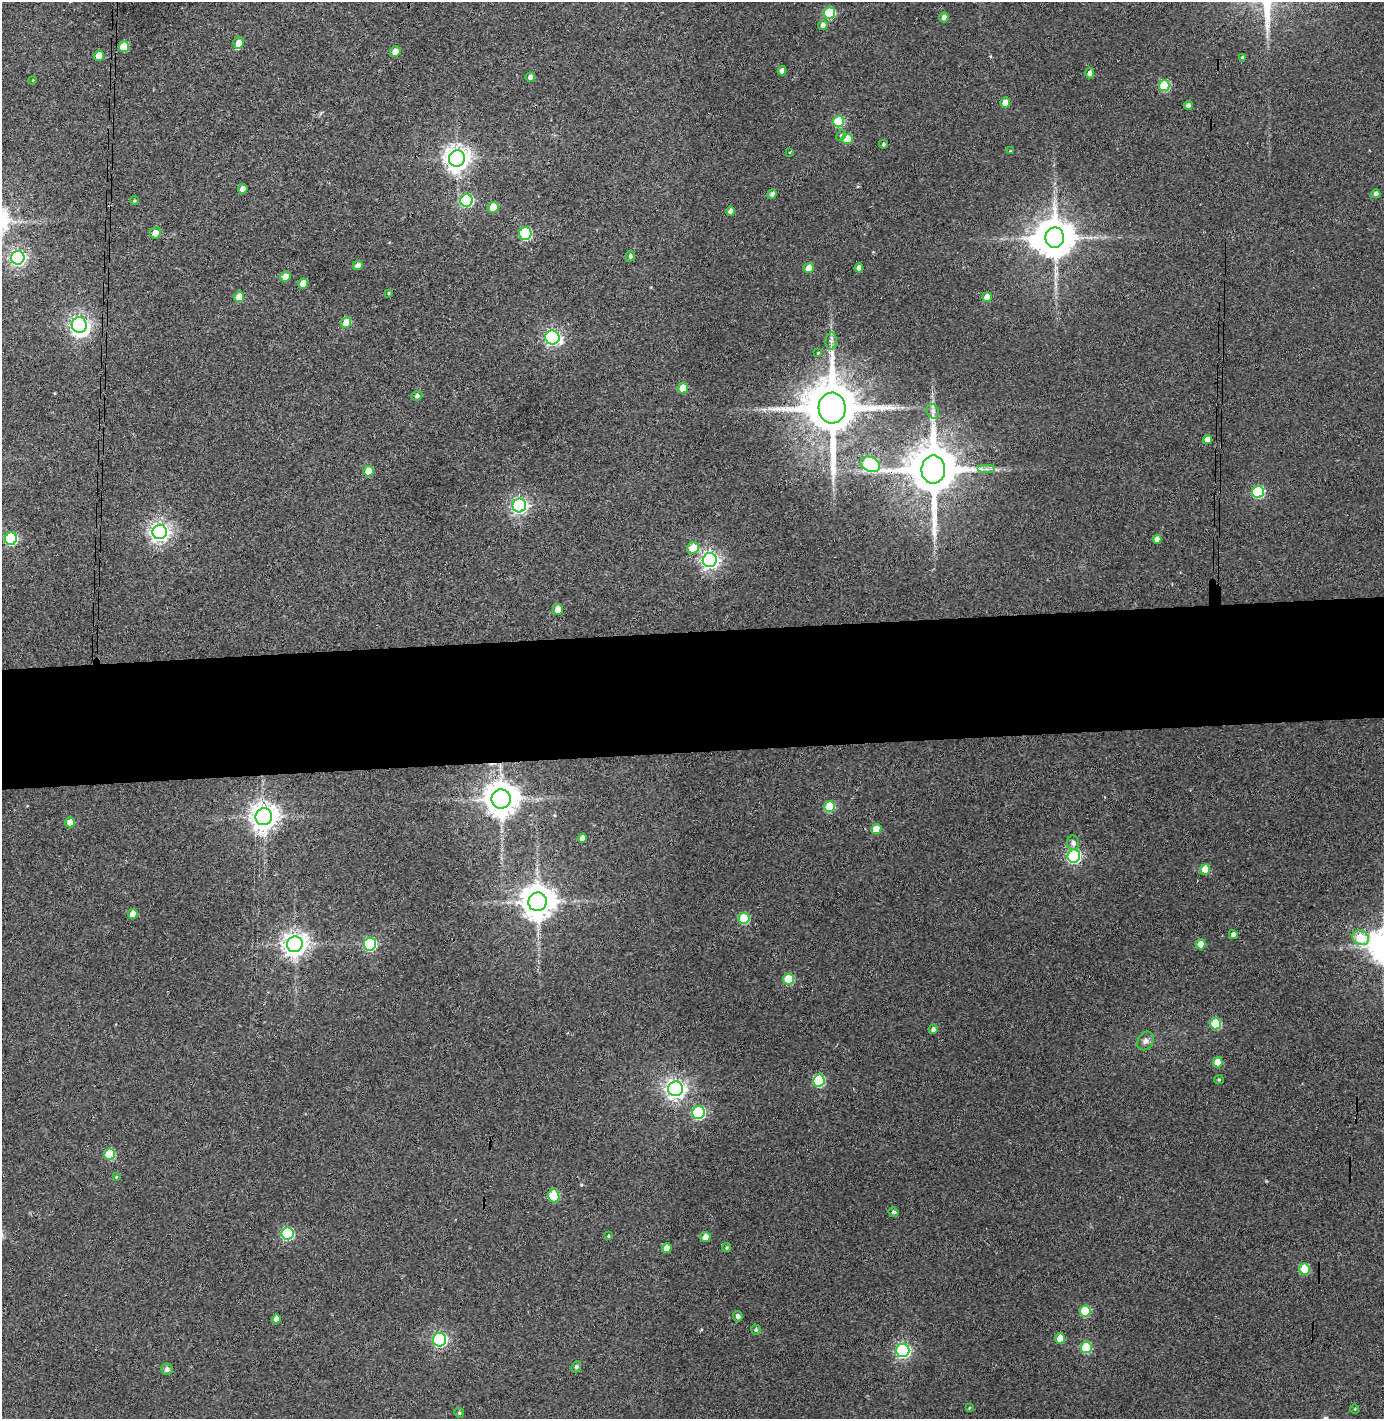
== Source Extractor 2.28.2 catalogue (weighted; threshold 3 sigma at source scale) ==
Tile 5 of 3 x 3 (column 2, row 2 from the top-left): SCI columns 1454-2835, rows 1475-2891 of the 4290 x 4366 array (HDU 1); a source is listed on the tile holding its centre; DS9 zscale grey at full resolution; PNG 1386 x 1421 px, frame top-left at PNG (2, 2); each listed source drawn as its Kron ellipse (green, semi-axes under 4 px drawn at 4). Shown black and unused: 9% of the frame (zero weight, under 3 of 4 exposures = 6% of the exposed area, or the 3 px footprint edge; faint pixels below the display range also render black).
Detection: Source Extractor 2.28.2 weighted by HDU 2 'WHT'; one run over the whole footprint, this tile lists its part. Background 0.0861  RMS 0.006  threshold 0.0271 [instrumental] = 3 sigma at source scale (4.5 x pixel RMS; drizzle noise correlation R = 1.50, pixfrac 1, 0.05/0.05 arcsec/px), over >= 5 px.
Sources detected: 116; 2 inside a brighter object's white glare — neither listed nor drawn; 1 inside a brighter listed object's ellipse — not listed separately; the other 113 listed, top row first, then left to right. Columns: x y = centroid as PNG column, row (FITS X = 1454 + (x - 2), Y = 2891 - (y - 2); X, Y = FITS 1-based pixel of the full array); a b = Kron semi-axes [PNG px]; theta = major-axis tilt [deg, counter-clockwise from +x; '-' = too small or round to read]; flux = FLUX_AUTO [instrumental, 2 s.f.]
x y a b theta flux
829 13 6 5 - 35
944 17 5 4 - 2.8
823 25 5 4 - 2.2
238 43 6 5 - 4.2
124 47 5 5 - 17
395 52 5 5 - 5
99 55 5 5 - 6.4
1242 57 4 3 - 0.93
782 71 4 4 - 3.1
1090 73 5 4 - 2.4
530 77 4 4 - 2.7
33 80 4 3 - 0.51
1164 86 5 5 - 33
1005 103 5 5 - 6.8
1188 105 4 4 - 1.8
839 121 6 5 - 34
841 136 6 4 63 0.9
847 139 5 5 - 12
883 144 4 4 - 1.1
1010 151 4 4 - 0.5
790 152 3 2 - 0.7
457 158 8 8 - 570
243 189 5 4 - 3.5
772 194 5 4 - 1.7
1376 194 4 4 - 1.9
467 200 6 6 - 60
134 201 4 4 - 0.71
493 207 5 5 - 12
731 211 4 4 - 3.7
155 233 6 5 - 4.5
525 233 6 6 - 60
1055 238 10 9 - 1800
630 256 5 5 - 1.6
18 258 7 6 - 160
358 265 5 5 - 3
809 268 5 5 - 8.6
859 268 4 4 - 4.2
286 277 5 5 - 6.3
303 283 5 4 - 7.9
389 293 4 4 - 0.77
239 297 5 5 - 8.5
987 297 5 4 - 7.2
346 322 5 5 - 11
79 325 8 7 - 250
552 337 7 7 - 180
831 341 8 5 86 1.9
818 353 4 3 - 0.48
683 388 5 5 - 11
417 396 5 4 - 1.6
832 408 15 13 -87 4600
933 411 8 6 -69 1.8
1207 440 4 4 - 4.5
870 464 10 7 -23 83
986 469 9 4 0 2.1
933 470 14 11 90 3800
368 471 5 5 - 9.7
1258 492 6 6 - 55
519 505 7 6 - 190
160 532 7 7 - 330
11 539 6 6 - 74
1157 539 4 4 - 3
693 548 6 5 - 14
710 560 7 7 - 260
558 609 5 5 - 7.4
501 799 9 9 - 1300
830 807 5 5 - 30
264 817 8 8 - 720
70 822 5 5 - 4.7
876 829 5 5 - 11
582 838 5 4 - 4.7
1073 843 7 6 - 2.6
1074 856 6 6 - 120
1205 869 5 5 - 11
538 902 9 9 - 1300
133 914 5 4 - 7.1
744 918 5 5 - 32
1233 935 4 4 - 2.5
1361 938 8 7 - 23
295 944 8 7 - 570
370 944 6 6 - 86
1200 944 5 5 - 5.6
788 979 5 5 - 25
1216 1024 5 5 - 26
933 1029 5 4 - 1.8
1146 1041 10 7 57 2.7
1218 1062 5 5 - 9.8
819 1080 6 5 - 46
1219 1080 5 4 - 0.7
676 1089 7 7 - 330
698 1113 6 6 - 81
110 1154 5 5 - 30
116 1177 4 3 - 0.5
554 1196 6 5 - 33
893 1212 5 5 - 1.3
287 1234 6 6 - 67
608 1236 4 3 - 0.64
705 1237 5 5 - 5.2
726 1247 4 4 - 0.98
667 1248 5 5 - 6.5
1305 1269 5 5 - 24
1085 1311 5 5 - 30
738 1316 5 5 - 2.3
276 1319 4 4 - 4.1
756 1330 5 4 - 1.2
1060 1338 5 5 - 11
440 1340 7 6 - 120
1086 1347 6 5 - 26
903 1350 6 6 - 130
576 1367 5 5 - 1.3
167 1369 6 5 - 2.5
969 1408 4 3 - 0.61
1355 1409 4 4 - 0.57
459 1413 5 4 - 0.76
Overlapping masked pixels (flux is a lower limit): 2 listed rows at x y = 832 408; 870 464